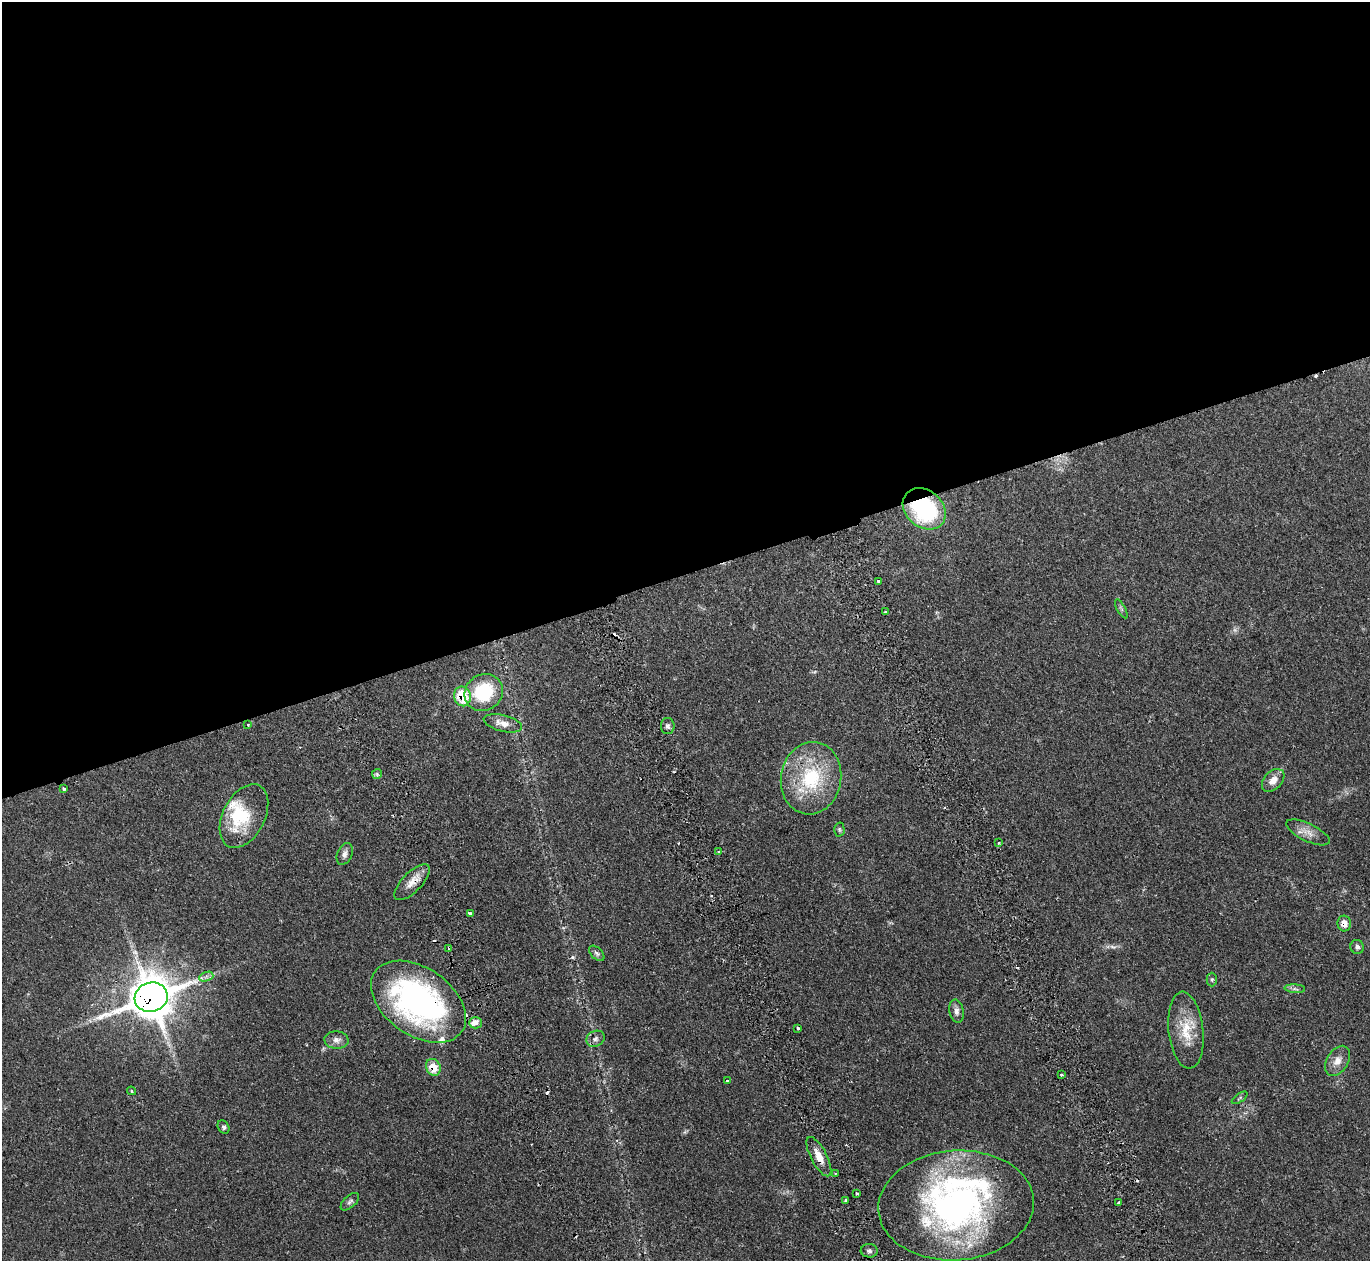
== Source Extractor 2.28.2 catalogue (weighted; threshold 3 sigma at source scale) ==
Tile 2 of 4 x 4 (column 2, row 1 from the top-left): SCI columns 1700-3067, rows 4252-5510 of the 6128 x 6110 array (HDU 1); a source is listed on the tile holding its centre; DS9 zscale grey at full resolution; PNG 1372 x 1263 px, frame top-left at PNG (2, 2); each listed source drawn as its Kron ellipse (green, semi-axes under 4 px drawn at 4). Shown black and unused: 46% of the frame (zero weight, under 2 of 3 exposures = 11% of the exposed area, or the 3 px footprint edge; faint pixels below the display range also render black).
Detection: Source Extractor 2.28.2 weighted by HDU 2 'WHT'; one run over the whole footprint, this tile lists its part. Background 0.0542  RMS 0.0047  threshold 0.0211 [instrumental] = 3 sigma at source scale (4.5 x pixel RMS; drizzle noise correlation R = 1.50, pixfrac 1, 0.05/0.05 arcsec/px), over >= 5 px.
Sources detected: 66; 1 too faint to see at this stretch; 8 cosmic-ray / hot-pixel residue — neither listed nor drawn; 6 inside a brighter listed object's ellipse — not listed separately; the other 51 listed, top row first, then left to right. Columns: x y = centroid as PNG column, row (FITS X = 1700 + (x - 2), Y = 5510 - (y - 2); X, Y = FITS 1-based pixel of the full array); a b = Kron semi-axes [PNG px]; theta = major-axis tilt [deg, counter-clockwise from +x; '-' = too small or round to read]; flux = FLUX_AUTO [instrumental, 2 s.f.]
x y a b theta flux
924 509 23 18 -40 51
879 581 3 3 - 0.76
1121 609 10 4 -61 0.88
885 612 3 3 - 0.51
484 692 20 18 35 26
462 696 10 8 -76 15
503 723 19 8 -14 4.3
248 725 3 3 - 0.69
668 726 8 7 - 1.5
377 774 5 5 - 0.75
811 778 36 30 80 33
1273 780 13 9 45 4.1
64 789 3 3 - 1.1
244 816 34 21 63 16
839 829 7 5 -88 0.71
1308 832 24 9 -25 4.4
999 843 3 2 - 0.51
718 852 4 3 - 0.93
345 854 11 7 65 1.9
412 882 23 10 45 5.4
470 913 4 3 - 2.2
1344 923 8 7 - 3.6
1357 947 7 6 - 1.3
448 948 3 2 - 0.38
597 953 9 5 -44 1.1
206 977 7 4 19 1.2
1212 980 7 5 -90 0.73
1295 989 10 4 -5 1.2
151 997 17 14 18 1300
418 1002 53 33 -35 130
956 1011 12 7 -80 2
475 1023 6 5 - 5.2
798 1028 3 3 - 1.1
1186 1030 38 17 -84 14
595 1039 9 7 27 1.9
336 1040 12 8 -4 2.6
1337 1061 16 10 58 4.3
433 1067 9 7 -65 7.6
1061 1075 3 3 - 1.2
727 1081 3 3 - 1.4
131 1091 4 4 - 0.58
1240 1098 9 2 36 0.46
223 1127 7 5 -56 1
819 1157 22 8 -62 5.4
835 1173 3 2 - 0.52
857 1194 3 3 - 0.66
846 1200 3 3 - 1.5
350 1202 11 6 43 1.3
1119 1203 3 3 - 1.3
956 1205 78 55 4 160
869 1251 8 7 - 1.4
Overlapping masked pixels (flux is a lower limit): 8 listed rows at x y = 924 509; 462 696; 412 882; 1344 923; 151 997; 418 1002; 433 1067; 819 1157